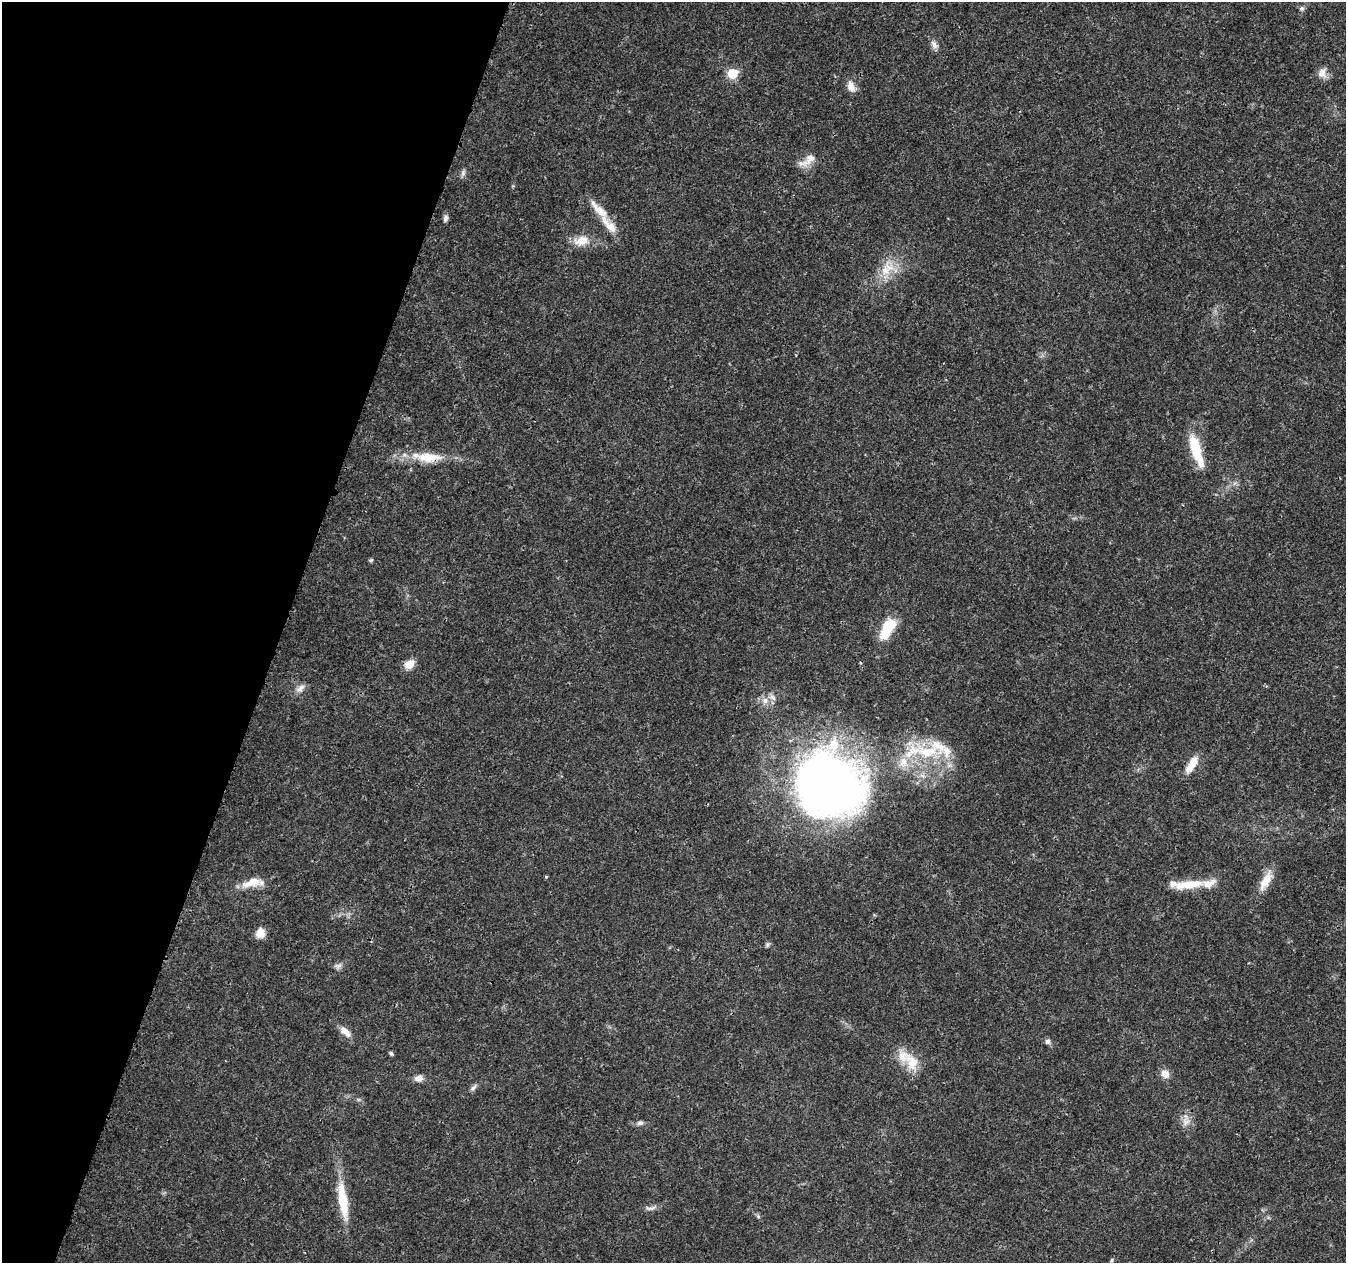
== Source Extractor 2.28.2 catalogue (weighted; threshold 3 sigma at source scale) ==
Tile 9 of 4 x 4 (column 1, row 3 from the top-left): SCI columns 11-1354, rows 1543-2803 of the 5392 x 5545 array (HDU 1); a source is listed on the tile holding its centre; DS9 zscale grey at full resolution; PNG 1348 x 1265 px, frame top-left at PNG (2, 2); no overlay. Shown black and unused: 21% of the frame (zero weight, under 3 of 4 exposures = <1% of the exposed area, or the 3 px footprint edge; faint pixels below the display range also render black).
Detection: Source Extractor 2.28.2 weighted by HDU 2 'WHT'; one run over the whole footprint, this tile lists its part. Background 0.0266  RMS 0.0019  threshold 0.00874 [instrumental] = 3 sigma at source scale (4.5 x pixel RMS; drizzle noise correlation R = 1.50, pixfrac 1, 0.0396/0.0396 arcsec/px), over >= 5 px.
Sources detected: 49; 8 inside a brighter listed object's ellipse — not listed separately; the other 41 listed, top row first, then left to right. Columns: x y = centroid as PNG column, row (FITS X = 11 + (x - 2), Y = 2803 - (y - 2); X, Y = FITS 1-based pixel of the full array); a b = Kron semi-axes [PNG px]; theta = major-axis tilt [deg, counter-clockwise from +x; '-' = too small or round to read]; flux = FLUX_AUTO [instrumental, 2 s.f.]
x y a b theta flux
1301 9 7 7 - 0.48
934 45 13 8 -58 0.97
1322 73 14 12 -69 1.5
732 74 6 6 - 11
851 87 16 10 -69 1.6
809 159 25 11 44 2.3
463 172 9 6 65 0.58
599 210 33 10 -46 3.4
445 218 9 6 73 0.62
581 241 21 13 11 3.1
886 270 20 13 75 3.7
1196 449 37 10 -72 7.9
428 457 39 13 -1 6.2
371 560 5 4 - 0.36
887 628 22 10 61 7.6
409 664 11 8 42 2.4
300 688 15 7 38 1.1
765 701 9 8 - 1.2
928 752 32 15 1 9.9
903 762 17 13 -69 3.1
1192 764 24 9 58 2.8
828 784 64 56 -26 160
546 877 4 4 - 0.2
1266 881 28 11 61 3.2
252 882 29 11 14 3.5
1189 885 38 10 6 4.9
260 933 12 10 68 1.7
767 945 7 4 72 0.33
338 966 11 7 6 0.71
345 1032 18 8 -45 1.6
1047 1041 7 6 - 0.61
391 1053 5 4 - 0.33
912 1062 27 17 -65 4.4
1165 1074 11 9 -50 1.5
419 1078 10 7 14 1.2
473 1088 11 5 54 0.62
1186 1122 12 9 30 1.4
640 1123 9 6 2 0.63
343 1200 48 11 -81 7.6
651 1208 17 5 5 0.85
1111 1260 6 4 87 0.24
Overlapping masked pixels (flux is a lower limit): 1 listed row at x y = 428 457